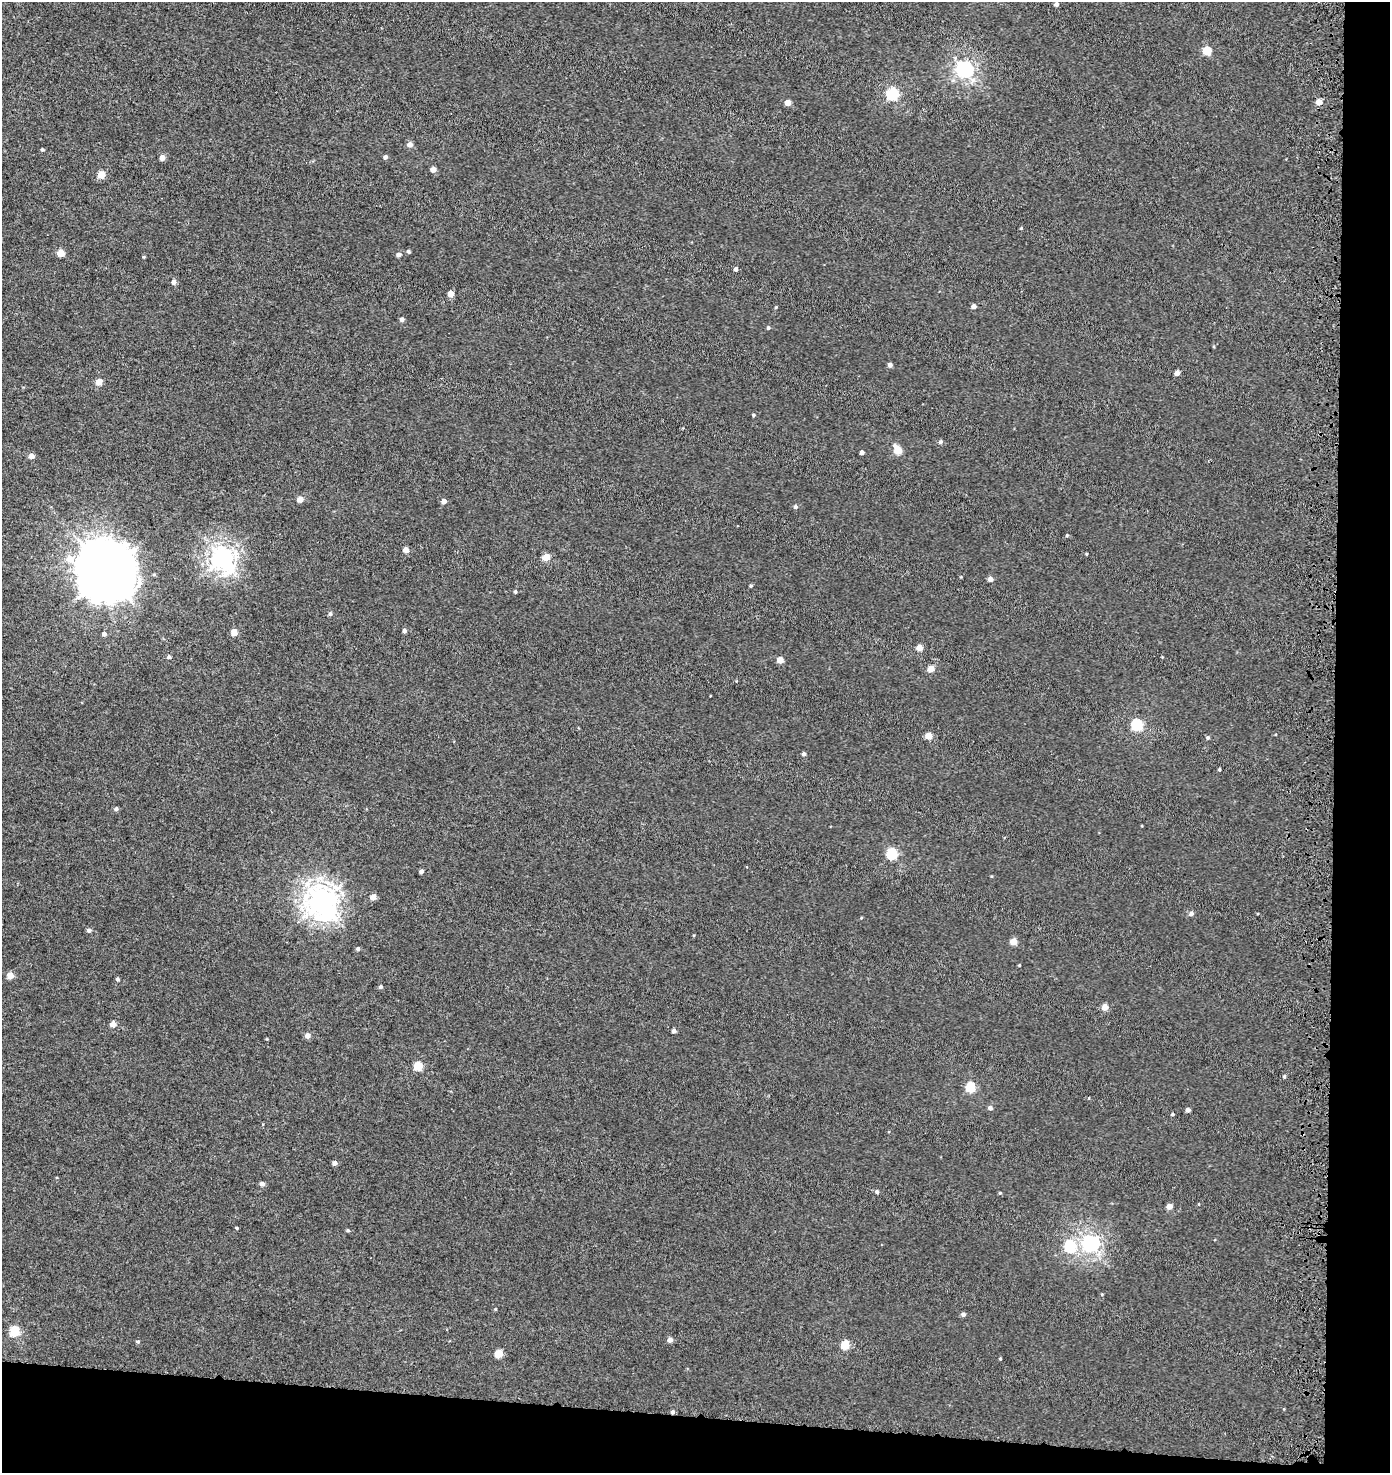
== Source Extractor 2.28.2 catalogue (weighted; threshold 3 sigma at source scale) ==
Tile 9 of 3 x 3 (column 3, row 3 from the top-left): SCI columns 3116-4503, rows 105-1575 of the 4819 x 4580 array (HDU 1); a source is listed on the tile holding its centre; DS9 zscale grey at full resolution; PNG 1392 x 1475 px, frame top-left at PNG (2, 2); no overlay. Shown black and unused: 8% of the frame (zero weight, under 3 of 5 exposures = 3% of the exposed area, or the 3 px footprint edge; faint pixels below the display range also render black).
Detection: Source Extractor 2.28.2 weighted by HDU 2 'WHT'; one run over the whole footprint, this tile lists its part. Background -2.44e-04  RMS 0.0028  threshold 0.0126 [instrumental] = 3 sigma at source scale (4.5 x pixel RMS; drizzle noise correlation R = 1.50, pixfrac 1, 0.0396/0.0396 arcsec/px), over >= 5 px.
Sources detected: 97; all 97 listed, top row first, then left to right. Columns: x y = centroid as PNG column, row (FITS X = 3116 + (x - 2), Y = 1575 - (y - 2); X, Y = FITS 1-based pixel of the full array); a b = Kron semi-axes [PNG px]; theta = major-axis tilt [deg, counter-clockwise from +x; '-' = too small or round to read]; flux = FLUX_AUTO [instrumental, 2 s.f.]
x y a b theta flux
1056 4 4 4 - 1
1207 51 5 5 - 8
964 69 6 6 - 74
892 94 6 5 - 29
1319 102 5 5 - 2.8
788 103 4 4 - 2.7
410 145 6 5 - 1.4
42 150 4 3 - 0.33
385 157 5 4 - 0.62
162 158 5 4 - 1.9
433 169 5 5 - 1.5
101 175 5 4 - 5.4
1021 228 4 3 - 0.24
408 252 5 4 - 0.39
61 253 5 5 - 4.4
398 255 5 5 - 0.76
736 269 5 4 - 0.65
173 282 5 5 - 1.2
451 294 5 4 - 3.1
974 306 4 4 - 1.1
402 319 5 4 - 0.83
768 328 4 4 - 0.47
890 365 5 5 - 0.83
1177 373 4 4 - 1.5
99 382 5 5 - 2.7
753 415 4 3 - 0.33
940 442 6 5 - 0.51
898 450 7 5 -58 6.5
862 452 4 4 - 0.98
31 456 5 5 - 1.6
300 499 5 5 - 2.3
444 501 5 4 - 1.4
795 507 5 5 - 0.6
1067 535 4 4 - 0.3
406 550 4 4 - 2.2
1086 554 3 3 - 0.23
546 557 5 4 - 4.4
222 558 9 8 - 170
107 572 19 17 -58 1500
990 579 4 4 - 1.4
751 586 4 3 - 0.32
515 592 5 4 - 0.43
330 614 5 4 - 0.54
404 630 4 4 - 0.66
234 632 6 5 - 2.7
104 634 4 4 - 0.82
919 648 4 4 - 2.9
169 657 5 4 - 0.46
1162 657 3 3 - 0.19
780 660 5 5 - 2.9
931 669 5 5 - 2.9
1136 725 6 5 - 28
928 736 5 4 - 4.2
1208 737 5 5 - 0.44
804 754 4 4 - 0.58
1219 769 4 3 - 0.34
116 809 5 5 - 0.61
892 854 6 5 - 20
421 871 4 4 - 0.74
373 897 5 5 - 2
321 902 11 10 - 260
1191 913 5 5 - 0.89
89 930 4 4 - 0.77
1013 941 5 5 - 3.5
358 949 4 4 - 0.57
1019 965 4 3 - 0.2
10 975 5 4 - 3.5
117 979 4 4 - 0.43
381 987 4 4 - 0.52
1105 1007 5 5 - 2.7
113 1024 5 5 - 1.8
674 1031 4 4 - 0.91
307 1036 6 5 - 1.3
418 1066 5 5 - 9.5
1284 1076 5 4 - 0.42
970 1087 5 5 - 15
990 1108 5 5 - 0.8
1188 1110 4 4 - 1.1
1172 1114 4 3 - 0.35
334 1163 4 4 - 1.2
262 1184 5 5 - 0.94
877 1192 6 4 -62 0.46
1000 1193 4 4 - 0.27
1169 1206 4 4 - 2.2
237 1228 4 3 - 0.27
348 1230 5 4 - 0.32
1090 1243 8 6 22 80
1070 1246 6 6 - 23
495 1309 4 4 - 0.22
963 1314 5 4 - 0.77
14 1331 6 5 - 13
670 1340 5 5 - 1.3
138 1341 5 4 - 0.38
845 1345 5 5 - 10
498 1354 5 5 - 6.6
1000 1359 3 3 - 0.25
672 1412 5 4 - 0.66
Overlapping masked pixels (flux is a lower limit): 1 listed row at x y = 672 1412